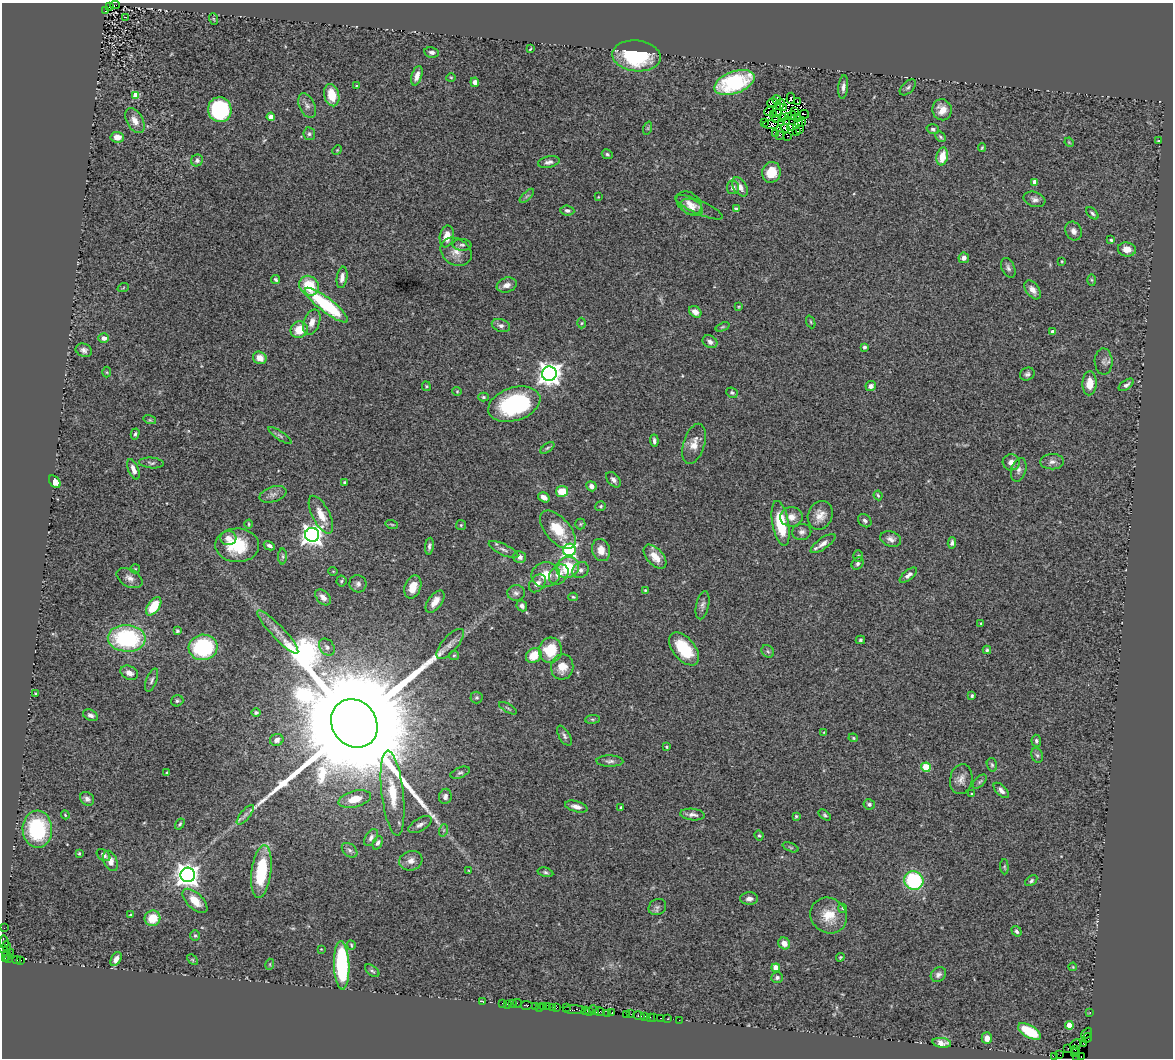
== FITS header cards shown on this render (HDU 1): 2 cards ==
NAXIS1  =                 1171
NAXIS2  =                 1056

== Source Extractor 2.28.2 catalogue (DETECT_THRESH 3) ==
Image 1171 x 1056 px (HDU 1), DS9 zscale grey, 1 PNG px = 1 image px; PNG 1175 x 1060 px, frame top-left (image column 1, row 1056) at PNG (2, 3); each listed source drawn as its Kron ellipse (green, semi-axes under 4 px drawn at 4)
Background 0.99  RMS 0.11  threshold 0.323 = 3 sigma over >= 5 px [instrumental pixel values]
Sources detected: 343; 5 with non-positive FLUX_AUTO (blend fragments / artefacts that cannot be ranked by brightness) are neither listed nor drawn; the other 338 listed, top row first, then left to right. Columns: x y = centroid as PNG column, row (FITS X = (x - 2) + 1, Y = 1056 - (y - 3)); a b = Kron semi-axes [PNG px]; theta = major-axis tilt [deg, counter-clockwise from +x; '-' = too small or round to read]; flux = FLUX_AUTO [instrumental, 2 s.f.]
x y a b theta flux
115 5 5 2 - 410
109 6 3 2 - 210
106 11 3 3 - 370
125 17 3 2 - 10
214 19 6 3 -70 8.2
530 49 3 2 - 5.7
431 52 7 5 -9 22
637 56 24 15 -6 590
417 76 10 5 73 51
451 77 5 3 - 6.5
475 82 5 4 - 29
734 83 21 11 19 730
356 86 3 3 - 6.5
843 87 12 5 84 31
908 87 10 5 44 19
136 95 4 4 - 160
332 95 11 7 -76 160
791 98 5 2 - 13
777 100 4 3 - 5.4
797 102 3 2 - 21
773 103 6 3 2 5.6
780 104 5 2 - 0.44
307 106 13 8 -65 38
784 108 3 2 - 6.8
220 110 12 12 - 840
942 110 10 9 - 75
769 111 5 2 - 0.54
795 112 3 2 - 1.9
777 113 4 2 - 4.5
804 114 4 2 - 6.3
774 115 3 2 - 1.2
793 115 4 2 - 13
271 117 4 4 - 96
783 117 3 3 - 16
788 117 2 2 - 6
776 119 2 2 - 12
797 119 4 2 - 14
135 121 14 8 -60 62
764 122 3 2 - 3.6
787 122 2 2 - 2.4
798 122 4 3 - 8
801 122 4 2 - 0.77
781 123 3 2 - 4.6
771 125 8 4 -1 12
790 127 4 2 - 5.9
648 128 7 4 72 10
785 128 4 4 - 13
933 129 6 4 -18 14
800 130 3 2 - 17
796 132 3 2 - 13
775 133 3 2 - 8.8
309 134 6 6 - 17
780 135 3 2 - 5.6
788 136 2 2 - 6.6
117 137 7 5 -4 61
940 137 6 3 -46 12
1158 141 3 2 - 6.9
1069 142 5 3 - 6.7
982 148 4 3 - 8.6
337 150 5 4 - 6.5
607 154 5 4 - 14
942 156 9 5 77 120
197 160 6 5 - 22
549 162 11 5 12 27
771 172 10 9 - 150
1035 182 4 4 - 68
733 187 6 6 - 26
740 187 11 6 -56 54
527 196 9 3 45 13
598 197 3 2 - 4.5
1035 199 11 7 -19 32
689 203 14 10 -36 58
692 207 12 7 -26 45
699 207 26 7 -24 40
736 209 4 3 - 16
567 210 7 5 -7 22
1092 213 7 4 -45 14
1073 231 10 8 -61 36
447 236 11 7 79 86
1111 240 3 3 - 11
462 245 9 5 -2 18
1127 249 9 7 -10 62
456 252 16 13 -33 78
964 258 5 5 - 33
1062 261 3 2 - 6.3
1008 268 10 6 -67 25
342 277 11 5 81 42
276 280 5 4 - 12
1092 280 6 4 -88 9.3
507 285 10 7 19 44
309 286 10 9 - 240
123 288 6 3 20 7.3
1033 290 11 6 -54 50
326 305 27 7 -38 610
739 307 4 3 - 7.5
695 312 7 5 -38 43
312 322 13 8 69 60
811 322 7 3 -67 8.9
582 323 5 3 - 8.1
501 325 9 6 -19 28
722 327 7 3 21 8.8
299 330 9 8 - 130
1053 332 4 4 - 43
104 338 5 4 - 36
710 342 8 6 -28 26
864 347 4 3 - 13
84 350 8 6 -23 27
260 358 7 6 - 74
1104 362 13 9 -88 31
107 372 5 3 - 7
549 374 7 7 - 6300
1027 374 7 6 - 22
1089 383 12 7 87 98
1126 385 8 4 34 20
426 386 5 4 - 8.4
871 386 5 5 - 34
457 391 4 4 - 7.3
732 393 6 5 - 13
483 397 5 4 - 12
514 404 27 16 18 910
150 420 6 4 -17 10
135 434 5 3 - 14
280 436 13 4 -35 17
654 441 6 4 -85 19
694 444 21 10 73 81
547 448 8 4 35 11
1011 462 8 8 - 53
1052 462 12 8 1 36
151 463 12 5 -5 20
133 469 11 5 -69 44
1019 470 12 7 73 31
613 480 9 5 -48 29
55 482 7 4 -50 72
345 482 4 3 - 9.5
591 486 5 5 - 37
562 491 6 5 - 160
273 494 14 7 18 38
878 495 5 3 - 9.5
544 497 6 4 -33 45
601 506 5 5 - 11
321 515 21 8 -63 100
820 515 15 12 68 79
791 517 11 9 5 60
865 521 7 6 - 22
781 523 23 8 -80 340
249 524 4 3 - 6.5
580 524 5 5 - 8.9
392 525 6 4 -18 9.6
461 525 5 5 - 11
558 530 23 12 -49 200
802 532 10 8 11 29
312 535 7 7 - 4900
228 538 8 7 - 46
891 539 11 7 -18 36
823 543 14 5 35 41
952 543 6 4 82 19
237 545 22 17 -2 290
269 546 6 4 -27 23
429 546 8 4 83 19
503 549 16 5 -25 30
569 550 6 6 - 1200
601 550 11 9 -71 75
283 556 8 4 -90 12
858 556 6 5 - 11
520 557 6 6 - 36
655 557 14 8 -48 93
858 564 7 5 47 17
568 567 12 10 30 220
135 569 5 4 - 8.1
580 570 9 7 34 30
333 571 5 3 - 5.4
546 575 14 12 13 120
559 575 11 8 48 66
908 575 10 5 39 33
129 578 14 8 -29 43
341 581 5 5 - 11
537 583 10 7 50 38
358 584 9 8 - 25
413 587 12 8 69 110
645 590 3 3 - 6.7
516 593 9 8 - 26
323 597 9 6 -46 43
573 597 5 4 - 9.5
435 602 13 6 54 67
702 605 14 6 78 32
154 606 10 6 55 210
522 606 6 5 - 29
981 623 4 4 - 6.5
177 631 3 3 - 9.8
278 632 29 6 -47 82
127 638 19 13 -3 790
860 640 5 3 - 11
450 644 19 7 49 52
203 647 14 12 6 630
327 647 9 7 -52 27
684 649 19 11 -50 290
550 650 12 11 - 230
987 650 4 4 - 11
768 651 7 5 -44 16
454 655 5 4 - 8.4
534 655 8 7 - 140
562 667 13 11 80 94
129 673 9 6 -27 42
152 680 12 5 70 21
35 694 3 2 - 7
972 696 4 3 - 11
477 697 6 6 - 13
177 701 6 5 - 14
508 708 10 3 -30 11
256 712 5 4 - 15
90 715 8 5 -26 24
592 719 7 4 7 11
354 723 25 22 -53 390000
824 732 4 2 - 5.1
564 736 11 5 -61 21
853 738 5 4 - 8.8
277 740 7 6 - 31
1036 741 6 5 - 15
666 747 4 3 - 7.2
1037 755 7 5 -71 17
610 761 13 5 -1 27
992 765 7 5 -74 14
926 767 5 4 - 280
167 772 4 2 - 5.6
460 773 10 5 22 18
961 779 15 11 80 54
980 782 8 5 45 14
1001 790 9 5 -46 29
392 793 43 11 -83 230
972 794 3 3 - 8.3
445 796 8 6 82 27
87 799 7 6 - 24
355 799 16 8 14 100
869 804 6 5 - 17
576 807 11 5 -15 43
621 807 3 3 - 12
65 815 4 3 - 6.7
245 815 12 4 50 28
692 815 12 5 -6 33
825 815 7 4 -34 13
796 816 4 4 - 8.9
180 824 6 3 58 11
420 825 13 6 30 35
37 829 18 15 -88 590
444 830 6 4 71 11
759 835 5 3 - 10
371 838 9 5 58 24
378 843 7 4 66 21
791 847 8 4 -22 11
350 850 9 6 -40 22
79 853 4 3 - 8.5
103 855 7 5 -36 21
110 861 11 6 -67 61
411 861 12 9 17 53
1004 867 7 4 -85 11
469 871 3 2 - 5.2
261 872 27 10 83 440
545 872 8 4 -14 14
188 875 7 7 - 5700
914 880 9 9 - 650
1031 881 7 4 35 15
749 899 9 6 -1 36
195 901 15 8 -44 100
657 907 9 7 34 24
842 908 4 4 - 7.8
130 915 3 2 - 8.6
829 915 19 17 -39 160
152 918 8 7 - 150
4 928 3 2 - 5.3
1016 931 6 4 -56 18
195 935 5 5 - 11
4 942 6 4 -85 95
784 943 6 5 - 55
351 945 4 3 - 9
7 946 5 2 - 140
3 948 4 2 - 330
321 949 3 3 - 4.3
10 952 2 2 - 45
6 955 5 3 - 100
840 957 4 4 - 8.8
5 958 3 3 - 77
8 959 4 3 - 54
116 959 7 4 61 38
16 960 4 3 - 51
21 960 2 2 - 410
192 960 6 4 -45 9
270 964 5 3 - 8.4
342 965 24 7 -88 800
1073 967 4 3 - 6.6
776 968 4 4 - 120
372 971 8 4 -36 14
938 974 8 6 41 23
777 978 6 5 - 19
483 1002 3 2 - 8.6
502 1003 2 2 - 15
517 1003 4 2 - 83
507 1004 2 2 - 14
512 1004 3 3 - 75
527 1005 6 3 -4 81
536 1006 3 2 - 11
544 1006 3 2 - 200
539 1007 2 2 - 85
548 1007 3 2 - 22
557 1007 3 2 - 51
566 1007 2 2 - 62
552 1008 3 2 - 98
574 1010 11 3 0 320
594 1010 5 2 - 110
585 1011 3 2 - 66
590 1011 3 2 - 79
599 1012 4 3 - 97
612 1012 3 2 - 41
1090 1012 4 3 - 7.9
607 1013 2 2 - 44
626 1014 3 3 - 130
631 1014 2 2 - 32
639 1016 6 3 -10 79
645 1017 3 2 - 86
650 1017 2 2 - 45
654 1017 2 2 - 48
661 1018 3 2 - 54
667 1019 3 2 - 36
679 1020 2 2 - 5.4
1069 1025 4 4 - 160
1029 1032 13 6 -30 310
1087 1033 6 2 47 120
987 1038 6 5 - 41
1087 1038 5 3 - 140
942 1043 9 5 -8 39
1083 1043 3 3 - 54
1076 1044 6 3 26 98
1068 1048 2 2 - 33
1076 1049 3 3 - 71
1074 1053 3 2 - 22
1060 1055 2 2 - 26
1055 1056 4 2 - 60
1077 1057 2 2 - 27
1081 1057 3 2 - 88
At the frame edge (FLAGS 8, measured only in part): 3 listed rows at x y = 3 948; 1077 1057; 1081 1057
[5 non-positive-flux detections neither listed nor drawn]